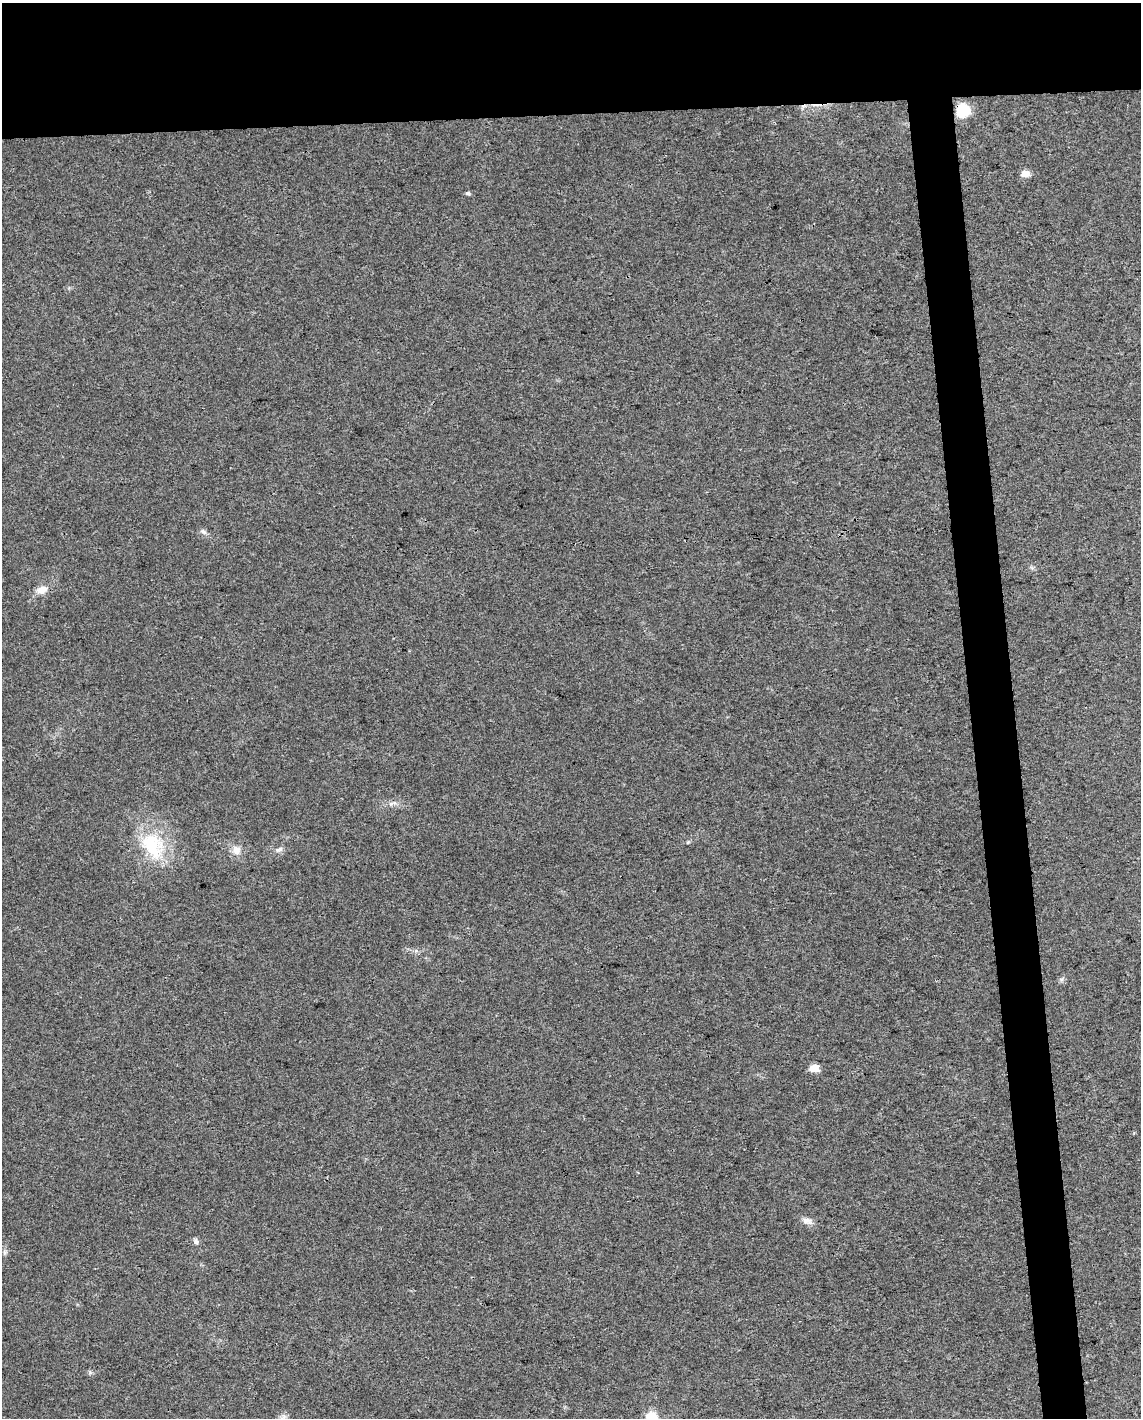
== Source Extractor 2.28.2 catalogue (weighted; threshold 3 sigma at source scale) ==
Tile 2 of 4 x 3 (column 2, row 1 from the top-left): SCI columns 1140-2278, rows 2881-4296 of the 4555 x 4306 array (HDU 1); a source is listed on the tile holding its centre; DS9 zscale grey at full resolution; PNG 1143 x 1420 px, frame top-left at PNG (2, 3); no overlay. Shown black and unused: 12% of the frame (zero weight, under 3 of 4 exposures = <1% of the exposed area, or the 3 px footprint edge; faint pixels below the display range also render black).
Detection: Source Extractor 2.28.2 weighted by HDU 2 'WHT'; one run over the whole footprint, this tile lists its part. Background 0.0216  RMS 0.0037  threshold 0.0168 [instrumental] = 3 sigma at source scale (4.5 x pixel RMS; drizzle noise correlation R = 1.50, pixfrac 1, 0.0396/0.0396 arcsec/px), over >= 5 px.
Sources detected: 15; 1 cosmic-ray / hot-pixel residue — not listed; the other 14 listed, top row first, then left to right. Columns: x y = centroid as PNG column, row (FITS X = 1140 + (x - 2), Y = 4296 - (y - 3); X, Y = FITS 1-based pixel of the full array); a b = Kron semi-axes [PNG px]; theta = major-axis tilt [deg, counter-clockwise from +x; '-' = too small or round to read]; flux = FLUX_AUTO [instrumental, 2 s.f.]
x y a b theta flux
963 110 6 6 - 46
1025 173 5 5 - 6.1
468 193 5 4 - 0.81
203 531 9 5 -30 1.1
42 590 14 9 25 3.6
391 804 7 4 2 0.95
152 846 43 26 -62 24
279 849 11 6 12 1.3
236 850 12 11 - 3.2
1061 979 6 5 - 0.83
814 1068 5 5 - 12
807 1221 15 8 -20 2.2
196 1242 8 6 -77 1.1
4 1252 7 4 -90 0.75
Overlapping masked pixels (flux is a lower limit): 1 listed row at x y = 963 110